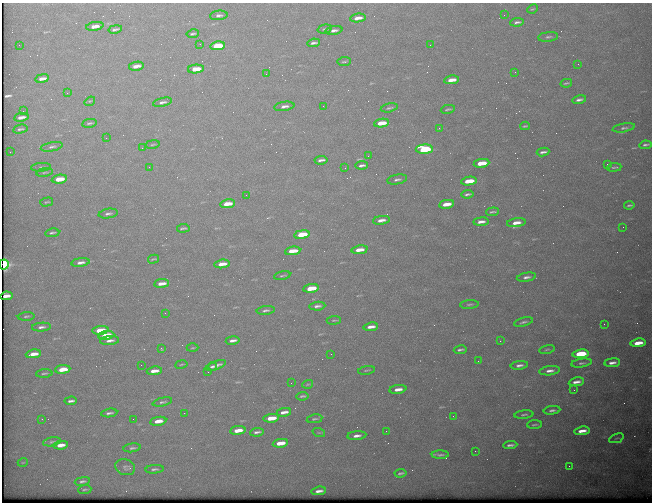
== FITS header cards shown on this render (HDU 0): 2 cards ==
NAXIS1  =                  650 / Width of table row in bytes
NAXIS2  =                  500 / Number of rows in table

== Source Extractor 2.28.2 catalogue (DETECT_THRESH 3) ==
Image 650 x 500 px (HDU 0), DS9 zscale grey, 1 PNG px = 1 image px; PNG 654 x 504 px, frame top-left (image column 1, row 500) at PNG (2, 3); each listed source drawn as its Kron ellipse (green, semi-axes under 4 px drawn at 4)
Background 598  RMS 2.9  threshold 8.81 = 3 sigma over >= 5 px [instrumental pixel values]
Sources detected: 168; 1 with non-positive FLUX_AUTO (blend fragments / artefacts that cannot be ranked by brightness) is neither listed nor drawn; the other 167 listed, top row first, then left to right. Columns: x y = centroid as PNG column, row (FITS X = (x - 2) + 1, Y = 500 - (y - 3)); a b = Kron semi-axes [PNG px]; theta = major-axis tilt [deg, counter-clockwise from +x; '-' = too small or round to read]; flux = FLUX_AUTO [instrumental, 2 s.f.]
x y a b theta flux
532 9 6 3 25 230
219 15 9 4 5 580
504 15 2 2 - 100
358 18 8 3 9 1100
517 22 7 3 8 460
95 26 9 4 9 1500
115 29 7 3 11 410
325 29 7 4 14 290
334 30 8 4 10 600
193 34 6 3 10 350
548 37 10 4 7 460
314 43 6 3 7 510
200 44 2 2 - 98
19 45 2 2 - 110
430 45 2 2 - 260
217 46 7 4 7 5900
344 62 6 3 5 230
578 64 2 2 - 92
136 66 7 3 11 1300
196 69 8 4 7 3400
515 72 3 3 - 130
266 74 2 2 - 230
42 79 7 3 9 950
451 80 7 3 9 1900
566 83 6 2 13 270
67 93 2 2 - 130
579 100 7 3 13 570
90 101 5 4 - 240
162 102 10 4 12 540
284 106 10 4 9 820
323 106 2 2 - 190
389 108 8 3 12 310
448 109 7 3 11 280
23 111 2 2 - 130
21 117 7 3 9 1000
89 123 7 3 10 320
381 123 7 3 8 3300
525 126 5 2 - 230
439 128 4 4 - 190
624 128 11 4 10 470
20 129 7 3 12 370
106 138 2 2 - 100
153 144 7 2 10 220
645 145 6 2 8 380
52 147 11 4 10 550
142 148 2 2 - 880
424 149 9 4 1 15000
10 152 2 2 - 110
543 152 6 2 8 470
368 156 3 2 - 110
321 160 7 3 7 560
481 163 8 3 8 4000
607 164 2 2 - 340
362 165 6 3 7 470
41 167 10 4 5 390
149 167 2 2 - 93
614 167 7 2 6 250
345 168 2 2 - 100
44 172 8 3 9 270
59 179 8 4 9 3500
397 179 10 4 10 560
469 181 8 3 8 4100
467 194 6 3 8 390
246 195 3 2 - 160
47 202 6 3 15 240
227 204 7 4 8 2900
447 204 8 3 9 2200
629 205 5 2 - 290
492 212 6 2 5 320
108 214 9 5 9 570
381 220 8 4 8 1200
481 222 7 3 6 910
516 223 9 4 8 1500
623 227 2 2 - 340
183 228 6 2 7 290
52 233 7 3 8 350
302 234 8 4 8 6200
359 250 8 4 8 2100
293 251 8 3 8 3100
153 259 6 2 16 200
80 262 9 4 8 840
4 264 5 5 - 15000
222 264 7 3 8 1900
282 275 8 2 11 250
526 277 10 4 9 650
162 283 7 3 7 1300
311 288 8 4 8 4700
6 296 6 3 8 97
469 304 9 3 4 310
317 306 8 3 6 580
266 310 9 4 7 480
165 313 2 2 - 110
26 316 8 3 4 300
334 320 7 3 5 220
523 322 10 3 14 410
604 324 2 2 - 450
41 327 9 4 5 600
371 327 7 3 8 970
100 330 8 4 6 4300
106 335 8 4 8 6700
109 340 9 4 7 810
233 340 7 3 9 670
500 341 3 3 - 130
638 343 7 3 7 2600
192 348 6 3 0 210
162 349 3 2 - 110
547 349 8 3 12 250
460 350 6 2 10 400
33 354 8 3 7 1900
331 354 2 2 - 310
581 354 8 4 7 8700
478 361 2 2 - 340
581 363 10 4 9 440
612 363 8 3 7 780
181 364 6 3 10 200
141 365 2 2 - 130
216 365 10 3 20 790
519 365 9 4 8 680
212 366 5 3 - 390
63 369 7 4 6 2900
367 370 8 3 9 260
154 371 7 3 7 1500
550 371 10 4 6 900
208 372 2 2 - 110
44 373 8 3 4 290
576 382 8 3 10 920
291 383 3 2 - 150
308 384 5 3 - 210
398 389 8 4 8 1400
574 390 2 2 - 110
302 396 6 3 6 280
71 401 6 3 5 540
162 402 10 4 13 410
552 410 8 4 8 550
284 412 7 3 10 960
109 413 8 3 8 480
184 413 3 2 - 190
524 414 9 3 6 330
453 416 2 2 - 120
271 418 8 4 8 3100
42 419 3 2 - 270
133 419 2 2 - 210
314 419 8 3 10 300
158 421 8 4 9 1800
534 425 7 3 5 320
238 430 8 4 8 2300
386 431 2 2 - 540
582 431 8 3 8 1500
257 432 7 3 7 480
319 433 6 4 -19 240
357 436 9 4 6 890
616 438 8 2 21 180
52 442 9 4 11 360
280 443 8 4 7 2600
61 445 7 3 7 1500
510 445 7 3 5 490
132 448 9 4 8 430
475 451 2 2 - 410
440 455 8 3 1 390
23 462 5 3 - 150
569 466 2 2 - 93
125 467 10 8 -20 600
155 469 9 4 5 430
401 473 6 2 9 360
82 481 8 4 11 430
85 489 7 3 6 250
319 491 7 3 9 840
At the frame edge (FLAGS 8, measured only in part): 1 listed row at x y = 4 264
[1 non-positive-flux detection neither listed nor drawn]